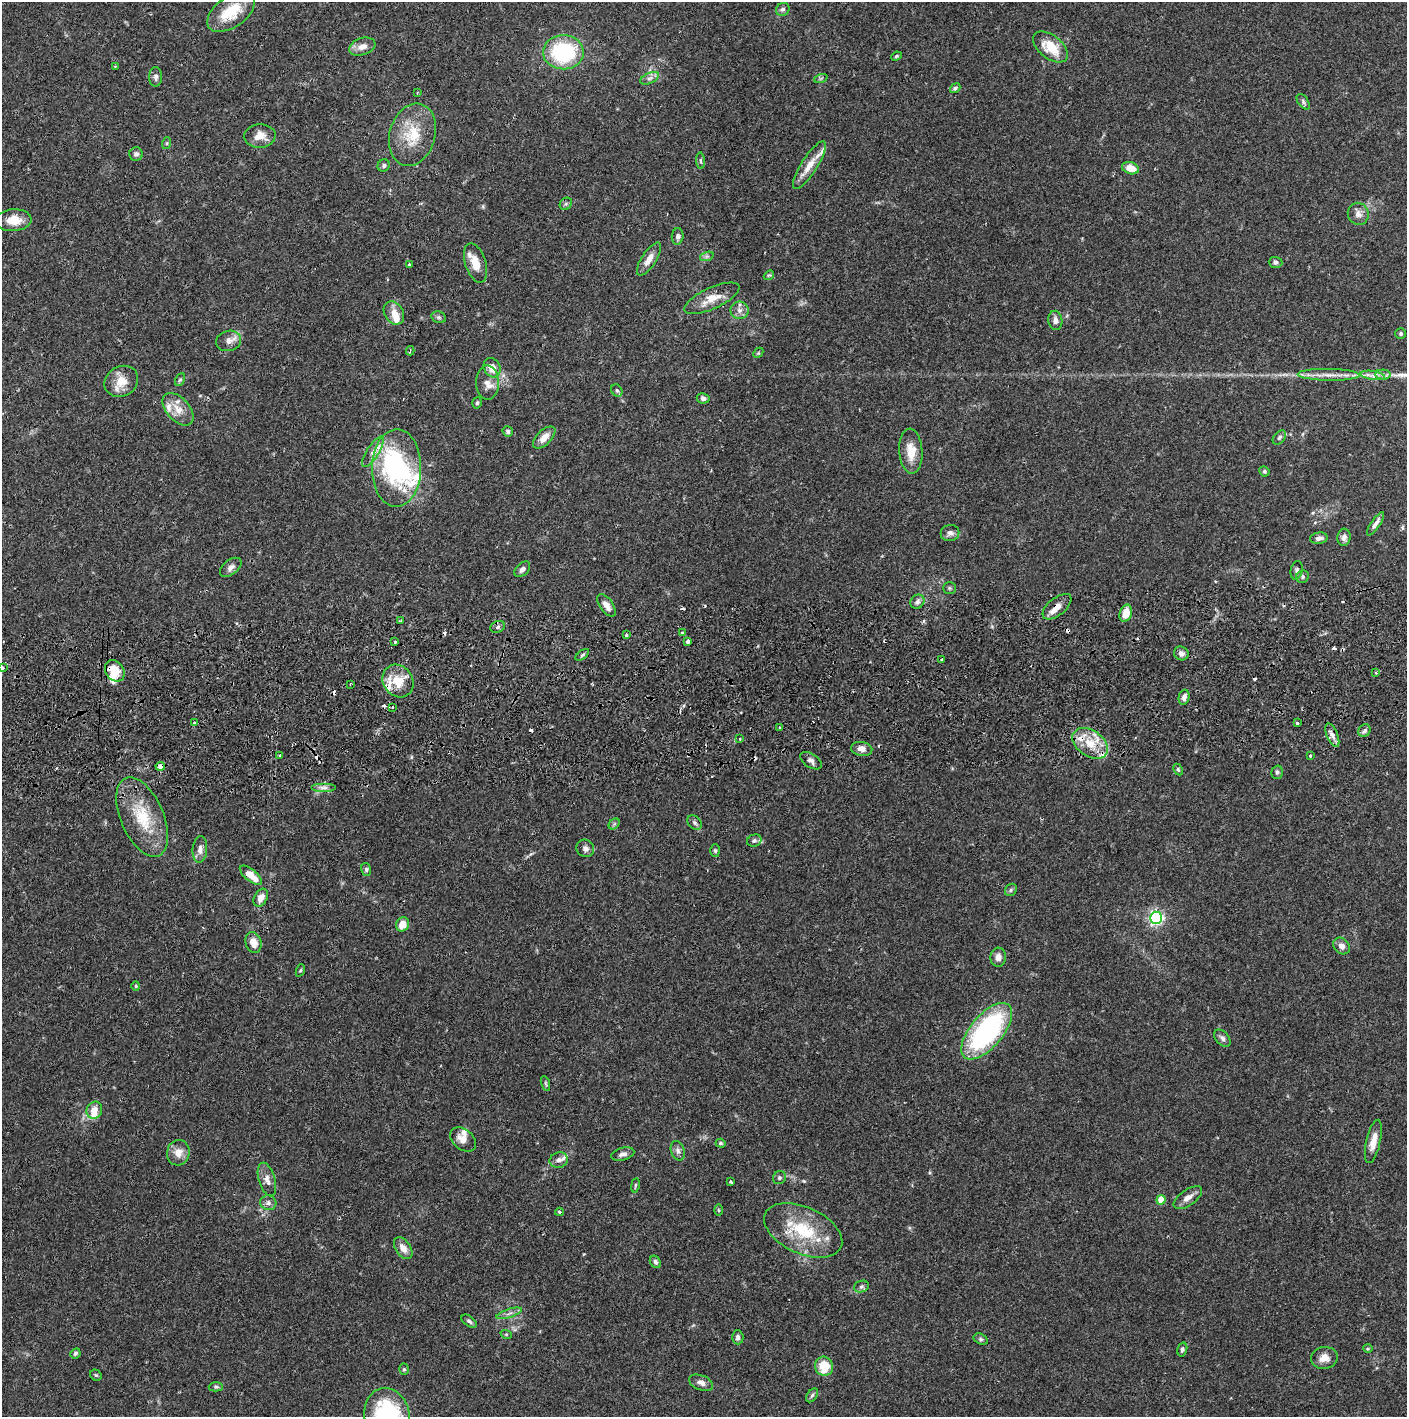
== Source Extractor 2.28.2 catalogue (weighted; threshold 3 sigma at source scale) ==
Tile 5 of 3 x 3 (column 2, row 2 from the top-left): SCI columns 1410-2814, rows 1471-2885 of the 4226 x 4357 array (HDU 1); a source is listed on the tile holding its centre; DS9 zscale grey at full resolution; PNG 1409 x 1419 px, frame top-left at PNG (2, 2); each listed source drawn as its Kron ellipse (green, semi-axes under 4 px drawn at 4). Shown black and unused: <1% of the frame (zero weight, under 2 of 3 exposures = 3% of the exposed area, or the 3 px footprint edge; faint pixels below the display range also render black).
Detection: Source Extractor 2.28.2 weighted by HDU 2 'WHT'; one run over the whole footprint, this tile lists its part. Background 0.0679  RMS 0.0048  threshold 0.0218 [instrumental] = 3 sigma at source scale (4.5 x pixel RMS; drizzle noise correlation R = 1.50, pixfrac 1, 0.05/0.05 arcsec/px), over >= 5 px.
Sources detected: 193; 3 inside a brighter object's white glare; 19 cosmic-ray / hot-pixel residue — neither listed nor drawn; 11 inside a brighter listed object's ellipse — not listed separately; the other 160 listed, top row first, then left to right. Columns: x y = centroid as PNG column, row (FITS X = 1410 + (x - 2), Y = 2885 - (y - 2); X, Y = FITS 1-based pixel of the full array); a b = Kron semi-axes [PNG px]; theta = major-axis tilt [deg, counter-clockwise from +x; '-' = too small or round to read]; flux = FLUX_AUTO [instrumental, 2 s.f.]
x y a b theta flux
783 9 7 6 - 1.3
231 12 27 15 36 16
362 47 13 8 19 4
1051 47 20 11 -38 13
563 52 20 17 0 46
896 56 5 4 - 0.63
115 66 3 2 - 0.42
156 77 10 6 88 1.5
650 78 10 5 26 1.8
821 78 7 4 19 0.81
955 88 6 4 37 0.91
417 93 3 2 - 0.39
1303 102 9 5 -54 1.1
412 135 32 23 74 18
260 136 16 12 4 5.6
167 143 6 4 72 0.57
136 154 7 6 - 1.4
701 161 8 3 -85 0.68
809 165 28 8 57 7.1
384 166 6 6 - 1.1
1131 168 9 6 -18 6.1
566 204 7 5 45 0.99
1358 214 11 10 - 3
13 220 18 11 4 7.1
678 236 8 6 83 1.5
707 256 7 4 18 1
649 259 19 7 57 4.7
1276 262 7 5 -3 1.3
476 263 20 10 -72 7.6
409 265 3 3 - 2.3
769 275 5 4 - 0.66
712 298 30 10 25 7.9
739 310 9 8 - 2.6
394 313 12 9 -59 5.4
439 317 7 5 -20 1.1
1055 320 9 7 -82 2.3
1401 334 5 5 - 0.75
229 341 13 10 18 3.3
410 351 4 3 - 0.77
758 353 6 4 46 0.58
492 368 10 8 -62 5.5
1329 375 31 6 -1 5.5
1373 375 12 4 -9 2.1
1383 375 7 5 -3 1.7
180 380 7 4 61 0.86
121 381 17 15 32 7.6
487 382 17 11 -89 4.8
617 391 6 5 - 0.86
703 398 6 5 - 1.7
477 403 6 4 73 0.82
178 409 19 11 -48 6.7
508 431 5 5 - 0.94
1279 437 8 5 51 1.2
544 438 14 7 44 5
911 451 22 11 -86 8.6
373 452 17 6 58 3.5
397 468 39 24 89 41
1264 471 5 5 - 0.82
1375 524 13 4 55 2.6
950 533 9 8 - 2
1344 537 8 6 86 2.2
1319 538 9 5 7 2.1
231 567 12 7 38 2.4
522 569 9 6 45 1.9
1297 570 9 6 79 1.3
1302 577 6 6 - 1
949 588 6 5 - 0.76
917 602 7 6 - 1.7
606 605 13 6 -55 3
1057 607 17 8 39 4.4
1126 613 9 6 74 7.6
401 621 2 2 - 0.54
498 627 7 5 24 1.2
683 633 3 3 - 1.8
626 635 3 3 - 2.7
688 641 4 3 - 4.5
395 642 3 3 - 1.5
1181 653 7 6 - 2.2
582 655 8 4 36 0.95
942 659 3 3 - 1.3
2 668 3 3 - 1.5
115 671 11 9 -56 11
1376 673 3 3 - 0.87
398 681 17 14 -55 11
350 684 3 2 - 0.5
1184 697 7 5 77 2.2
392 707 3 3 - 1
194 723 3 3 - 0.99
1297 723 3 3 - 1.3
780 727 3 2 - 0.87
1364 731 7 5 46 1.3
1332 735 12 5 -68 2.4
740 739 3 3 - 1.6
1090 743 19 13 -35 11
862 749 11 7 -10 2.7
280 756 3 3 - 1.5
1310 756 3 3 - 1.5
811 761 12 6 -33 2.1
160 766 5 4 - 3.6
1178 770 6 4 -64 0.74
1277 772 7 5 74 1
324 788 12 4 0 2.1
142 817 42 21 -66 22
695 823 8 6 -45 1.3
614 824 6 4 46 0.74
754 841 7 6 - 1.1
585 848 9 8 - 2
200 850 13 7 84 2.8
715 851 6 5 - 0.84
366 869 6 5 - 0.88
251 875 13 6 -39 7.2
1011 890 7 5 48 0.92
261 898 9 6 61 3.7
1156 918 6 6 - 120
403 924 7 6 - 5.7
253 943 11 8 -75 4.8
1342 946 9 7 -46 2.7
998 957 9 8 - 2.7
300 970 6 4 69 0.61
136 986 4 4 - 0.49
987 1031 34 16 50 78
1222 1038 10 6 -47 1.7
545 1083 8 3 -71 0.71
94 1110 8 7 - 5.1
463 1139 15 10 -40 4.2
1373 1141 22 7 77 5.4
721 1143 5 4 - 0.63
678 1151 10 7 -71 1.9
178 1153 13 11 77 4.8
623 1154 12 6 15 2.1
559 1160 9 7 17 2
779 1178 7 6 - 1.1
267 1180 17 8 -74 3.6
731 1182 4 3 - 1.2
635 1185 7 3 81 0.67
1188 1198 16 7 35 3.6
1161 1200 5 4 - 8.4
268 1203 8 7 - 1.9
718 1210 6 4 -89 0.57
559 1212 4 3 - 0.62
803 1230 41 23 -25 27
403 1248 12 7 -56 3.8
655 1262 6 5 - 1.4
861 1287 7 5 18 1.2
509 1313 13 2 17 1.2
469 1321 8 5 -36 1.1
506 1334 6 3 -18 0.55
738 1337 7 5 -89 1.3
981 1339 7 5 -28 0.94
1182 1349 7 5 74 1.2
1368 1349 5 3 - 0.5
75 1353 5 4 - 1.1
1324 1358 13 11 10 4.3
824 1366 9 9 - 12
404 1369 6 5 - 0.74
96 1375 6 5 - 0.76
701 1383 12 7 -21 2.7
216 1387 7 4 -2 0.82
812 1395 8 5 53 1.1
387 1416 28 22 -76 56
Overlapping masked pixels (flux is a lower limit): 4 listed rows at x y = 1057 607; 115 671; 1090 743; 160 766
Isophote crosses this tile's border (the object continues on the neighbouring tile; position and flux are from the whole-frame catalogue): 3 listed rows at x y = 231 12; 2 668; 387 1416